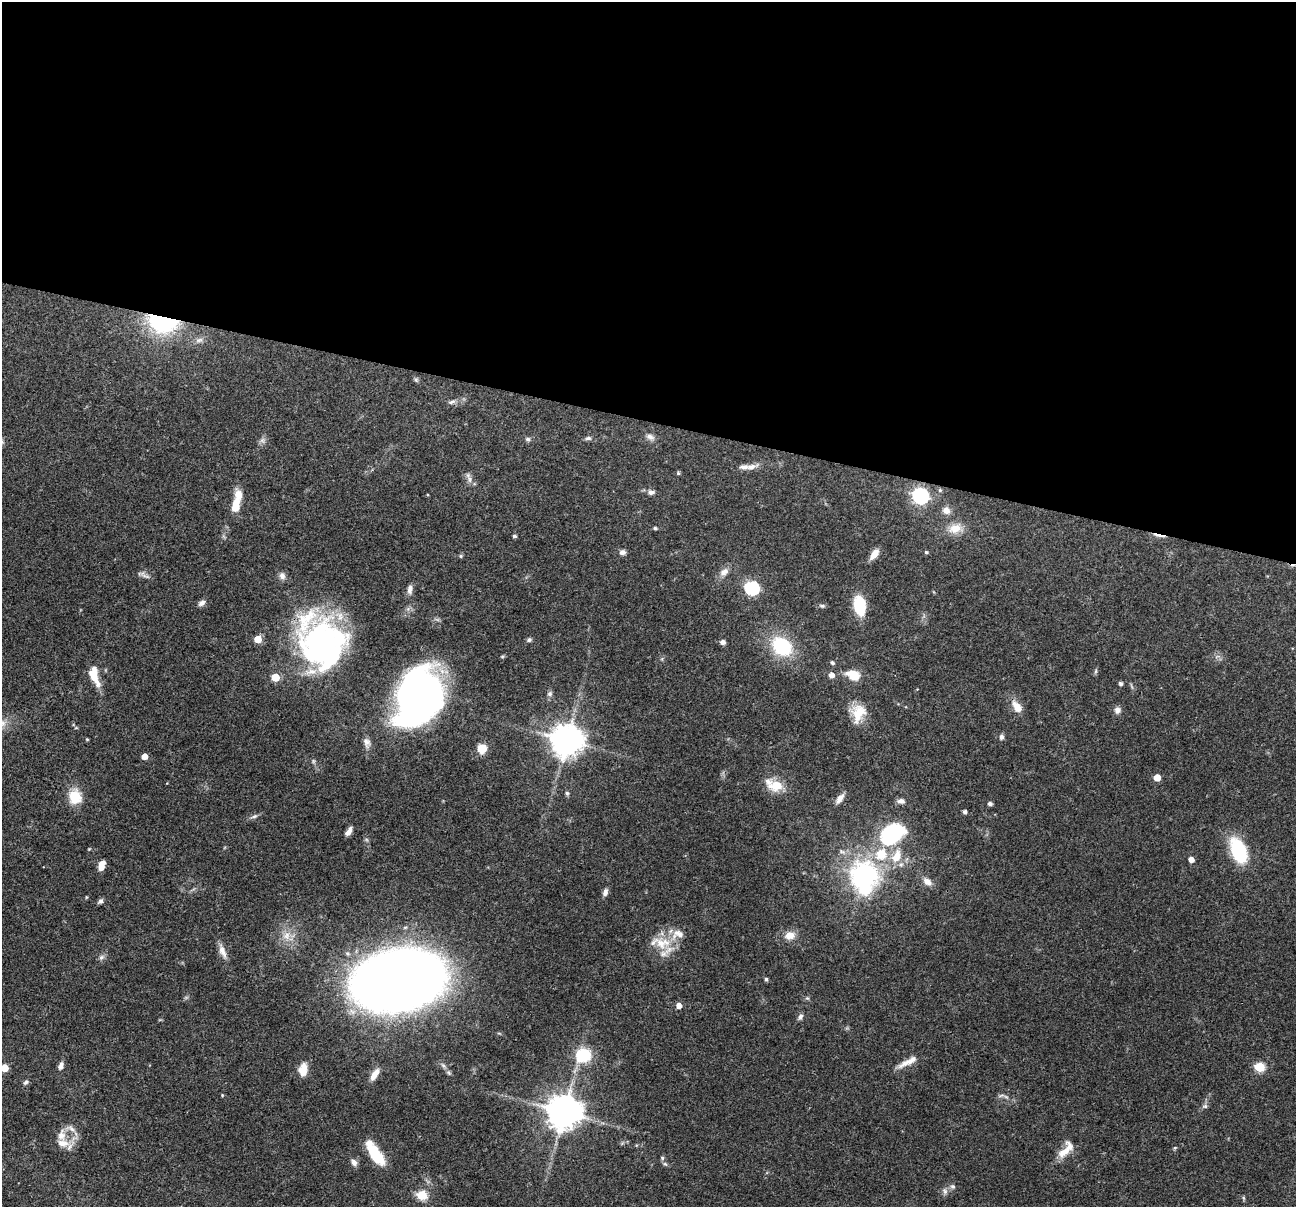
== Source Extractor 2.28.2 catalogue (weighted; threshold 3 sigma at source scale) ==
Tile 3 of 4 x 4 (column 3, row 1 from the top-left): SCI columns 2591-3884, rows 3742-4946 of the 5183 x 5198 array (HDU 1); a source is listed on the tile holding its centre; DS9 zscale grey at full resolution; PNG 1298 x 1209 px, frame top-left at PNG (2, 2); no overlay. Shown black and unused: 35% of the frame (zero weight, under 3 of 4 exposures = <1% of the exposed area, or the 3 px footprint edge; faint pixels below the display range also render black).
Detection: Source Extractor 2.28.2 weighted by HDU 2 'WHT'; one run over the whole footprint, this tile lists its part. Background 0.0726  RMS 0.0032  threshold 0.0146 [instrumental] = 3 sigma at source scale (4.5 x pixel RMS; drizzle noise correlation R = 1.50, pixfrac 1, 0.05/0.05 arcsec/px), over >= 5 px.
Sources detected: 121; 2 inside a brighter object's white glare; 1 cosmic-ray / hot-pixel residue — not listed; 10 inside a brighter listed object's ellipse — not listed separately; the other 108 listed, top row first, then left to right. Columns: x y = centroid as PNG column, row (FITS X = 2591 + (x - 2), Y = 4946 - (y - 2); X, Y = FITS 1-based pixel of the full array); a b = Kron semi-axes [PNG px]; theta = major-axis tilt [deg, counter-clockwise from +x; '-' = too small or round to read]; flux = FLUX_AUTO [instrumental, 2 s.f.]
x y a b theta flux
163 321 19 13 -12 61
199 340 11 6 15 1.4
416 380 7 5 -68 0.59
452 402 11 5 16 1.1
650 437 11 7 -21 1.5
588 438 9 5 7 0.8
528 439 7 5 -3 0.75
262 440 8 7 - 1.1
751 467 19 7 16 2.4
678 473 5 4 - 0.39
470 479 11 6 -73 1.5
940 490 4 4 - 0.46
651 492 8 6 9 1.1
920 496 7 6 - 90
235 506 16 9 79 5.1
946 510 9 9 - 2
655 528 4 4 - 0.55
955 528 20 13 17 4.4
514 536 4 4 - 0.68
622 552 8 6 7 1.3
926 552 4 4 - 0.52
874 554 13 6 53 3.1
461 556 5 5 - 0.44
724 572 14 9 41 2.2
145 576 13 4 -24 1.1
282 576 10 8 -84 1.4
752 588 7 6 - 51
410 589 12 6 82 1.6
202 603 9 6 35 1.3
859 605 20 11 -81 12
822 606 8 5 -20 0.63
258 639 5 5 - 6.5
529 640 7 5 25 0.71
321 641 49 40 68 81
723 642 6 5 - 1.3
782 646 20 16 -41 22
832 663 5 5 - 0.79
1096 671 7 4 71 0.49
831 675 5 5 - 1.9
854 675 14 9 -22 6.6
93 677 29 8 -56 4.3
275 677 5 5 - 9.6
1120 683 6 4 -45 0.58
420 694 42 33 62 190
549 694 8 7 - 0.86
1017 707 17 9 -54 3.7
1117 710 8 8 - 1.5
858 713 23 17 74 7.4
1001 737 7 6 - 0.92
87 739 4 4 - 0.31
566 740 10 9 - 610
367 742 14 8 -73 1.8
482 749 9 8 - 5.2
144 756 4 4 - 3.1
1157 778 5 5 - 4.6
776 785 20 15 -1 6.5
567 793 6 5 - 0.57
75 797 17 14 -87 7.4
840 798 15 7 55 2.1
901 801 9 6 -6 1.5
990 804 4 4 - 1
965 812 4 4 - 0.97
254 816 9 5 24 0.89
349 831 9 5 57 1.6
892 833 26 18 33 29
89 849 4 4 - 0.25
1238 850 29 16 -67 17
881 854 20 18 54 10
1191 859 4 4 - 2.6
901 864 9 8 - 1.5
101 866 10 5 69 3.7
864 875 11 10 - 220
927 881 12 8 -34 2.3
605 892 9 5 69 1.4
86 897 5 3 - 0.29
100 901 8 5 48 0.87
790 935 12 9 8 3.4
287 936 14 10 81 3.6
662 943 26 18 -11 8.9
222 951 20 7 -68 2.7
101 957 9 6 41 1
766 979 4 4 - 0.7
398 981 52 34 9 850
807 998 5 4 - 0.45
679 1006 5 5 - 2.4
800 1017 8 6 70 1
583 1055 14 13 - 14
908 1062 30 7 27 3.5
61 1066 10 6 72 1.4
1260 1067 6 5 - 17
4 1068 5 5 - 7.9
303 1069 16 10 81 3.7
374 1074 17 7 58 2.9
26 1082 7 5 42 0.73
222 1095 4 3 - 0.32
1001 1095 11 3 15 0.72
1205 1106 8 6 13 0.8
564 1112 10 10 - 750
71 1129 18 6 -29 1.9
63 1143 20 10 -9 3.7
1175 1148 6 4 2 0.37
1065 1152 22 10 33 4.2
375 1154 30 11 -57 11
662 1158 6 5 - 0.56
354 1162 9 7 -56 1.4
953 1186 7 6 - 0.82
945 1191 10 7 -81 1.1
422 1195 6 5 - 17
Overlapping masked pixels (flux is a lower limit): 1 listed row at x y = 163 321
Isophote crosses this tile's border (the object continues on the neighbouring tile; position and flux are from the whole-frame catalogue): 1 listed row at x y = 4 1068